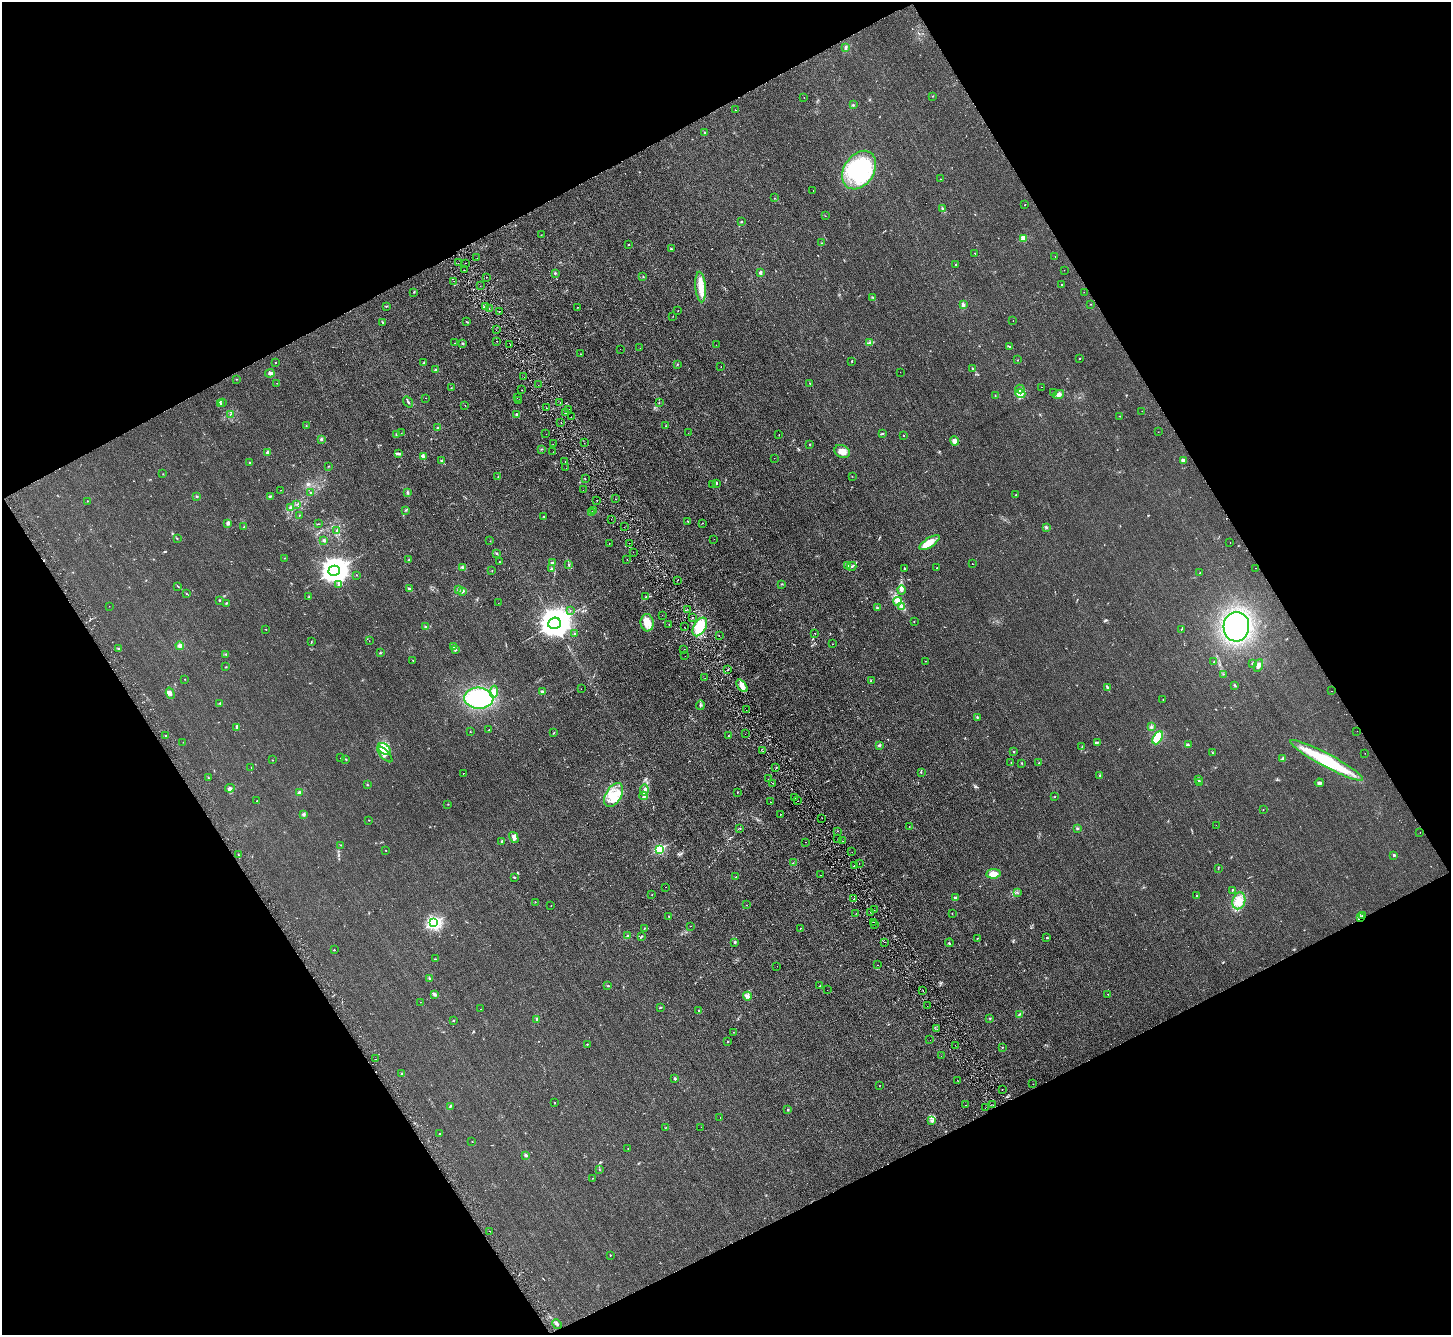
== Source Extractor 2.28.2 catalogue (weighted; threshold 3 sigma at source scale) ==
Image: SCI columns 51-5845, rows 327-5657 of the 5895 x 5848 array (HDU 1 of 3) = the unmasked area's bounding box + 8 px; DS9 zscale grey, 4 x 4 block average (1 PNG px = mean of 4 x 4 image px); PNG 1453 x 1337 px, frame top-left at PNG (2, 2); each listed source drawn as its Kron ellipse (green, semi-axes under 4 px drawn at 4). Shown black and unused: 47% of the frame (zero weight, under 2 of 3 exposures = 3% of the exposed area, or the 3 px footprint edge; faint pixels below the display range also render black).
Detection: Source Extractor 2.28.2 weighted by HDU 2 'WHT'. Background 0.0411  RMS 0.011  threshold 0.0502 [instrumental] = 3 sigma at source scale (4.5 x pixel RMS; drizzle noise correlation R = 1.50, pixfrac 1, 0.05/0.05 arcsec/px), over >= 5 px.
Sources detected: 498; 1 inside a brighter object's white glare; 29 cosmic-ray / hot-pixel residue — neither listed nor drawn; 8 coinciding with a brighter row at this scale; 28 inside a brighter listed object's ellipse — not listed separately; the other 432 listed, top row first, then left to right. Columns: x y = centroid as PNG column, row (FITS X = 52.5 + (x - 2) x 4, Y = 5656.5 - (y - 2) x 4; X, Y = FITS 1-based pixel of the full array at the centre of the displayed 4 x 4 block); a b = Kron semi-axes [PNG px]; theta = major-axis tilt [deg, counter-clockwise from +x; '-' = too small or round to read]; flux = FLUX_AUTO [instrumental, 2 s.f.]
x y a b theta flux
846 48 4 2 - 9.6
933 96 2 2 - 1.9
804 97 2 2 - 5
853 105 2 2 - 4.9
735 110 2 2 - 2.4
705 132 2 2 - 3
859 170 21 15 56 550
941 179 2 2 - 3.1
813 191 2 2 - 3.1
775 198 2 2 - 1.5
1025 205 2 2 - 1.8
943 209 3 2 - 9
825 216 2 2 - 1.7
741 222 2 2 - 15
541 235 2 2 - 3
1023 238 2 2 - 250
821 243 3 2 - 3.6
628 244 2 2 - 6.6
671 249 3 2 - 5
975 253 2 2 - 2.5
1055 257 2 2 - 3.7
477 258 2 2 - 0.89
458 263 2 2 - 1.7
465 263 2 2 - 3.8
956 265 2 2 - 3.6
464 270 2 2 - 2.7
1064 270 2 2 - 1.2
760 272 3 3 - 9.9
555 273 2 2 - 4.7
643 276 2 2 - 2.7
487 277 2 2 - 1.8
454 281 2 2 - 1.2
1062 285 2 2 - 11
480 286 2 2 - 2.1
701 287 15 5 -85 77
414 292 2 2 - 3.1
1084 292 2 2 - 9.8
873 298 4 2 - 5.9
1090 304 2 2 - 1.8
963 305 3 3 - 8.3
386 306 2 2 - 2.5
485 307 3 2 - 7.9
578 307 2 2 - 1.5
489 309 2 2 - 3.2
678 311 2 2 - 7.1
499 312 2 2 - 14
673 316 2 2 - 1.3
466 321 2 2 - 2.4
1013 321 2 2 - 4.9
382 322 2 2 - 3.8
496 330 2 2 - 7.3
497 341 2 2 - 1.3
454 343 2 2 - 2
462 343 2 2 - 5
869 343 3 2 - 6.2
510 345 2 2 - 3.8
716 345 2 2 - 1.3
1010 346 3 2 - 6.6
640 348 2 2 - 0.76
620 349 2 2 - 0.91
581 354 2 2 - 2.1
1080 358 2 2 - 6.1
1018 360 2 2 - 1.6
852 361 2 2 - 3.2
276 363 2 2 - 22
423 363 2 2 - 3.8
677 364 2 2 - 2.5
721 366 2 2 - 11
973 368 3 2 - 5
435 370 3 2 - 6.9
900 372 2 2 - 1.2
270 373 5 3 - 12
524 377 2 2 - 3.3
236 379 2 2 - 2.6
277 383 2 2 - 10
810 383 2 2 - 4.1
538 385 2 2 - 3.3
1041 387 2 2 - 8.8
451 388 2 2 - 2.2
1020 389 4 2 - 13
522 390 2 2 - 1.9
1054 393 2 2 - 1.7
1020 394 5 4 - 41
1058 394 5 3 - 16
995 395 2 2 - 2.2
425 398 2 2 - 4.5
517 398 2 2 - 2.7
518 401 2 2 - 6
222 402 2 2 - 1.5
408 402 6 2 -54 8.3
560 402 2 2 - 1
659 402 2 2 - 1.6
220 403 2 2 - 4
465 405 2 2 - 1.7
547 408 2 2 - 1.2
569 409 2 2 - 2.2
1142 411 2 2 - 0.95
565 413 2 2 - 2.5
230 414 2 2 - 3.5
516 415 2 2 - 76
1120 416 2 2 - 2.8
571 417 2 2 - 7.4
561 423 2 2 - 14
306 425 2 2 - 1.8
666 426 2 2 - 2.2
437 428 2 2 - 5.2
1158 432 2 2 - 0.95
401 433 2 2 - 1.2
688 433 2 2 - 1.3
396 434 2 2 - 3.8
546 434 2 2 - 4.6
779 434 2 2 - 3.4
882 434 3 2 - 5.4
903 435 2 2 - 3
321 439 3 2 - 6.8
955 441 4 4 - 35
584 443 2 2 - 1
553 444 2 2 - 7.3
810 444 2 2 - 4.3
541 449 2 2 - 2.3
842 451 8 6 -25 44
267 452 3 2 - 8.4
553 452 2 2 - 2.7
398 453 4 3 - 10
423 456 3 2 - 16
774 458 2 2 - 1
1183 460 3 3 - 13
441 461 4 2 - 6.4
565 462 2 2 - 2.5
250 463 2 2 - 3.1
328 466 2 2 - 1.8
566 468 2 2 - 1.2
163 474 2 2 - 2.1
852 476 2 2 - 1.6
498 477 2 2 - 2
585 479 2 2 - 9.9
716 483 3 2 - 6.8
712 484 2 2 - 1.9
281 490 2 2 - 0.76
583 490 2 2 - 2.4
407 492 4 2 - 7.8
310 493 2 2 - 1.8
1016 495 2 2 - 2.9
197 496 2 2 - 4.8
270 496 3 2 - 6.8
616 499 2 2 - 8.3
597 500 2 2 - 1.5
87 501 2 2 - 2.1
297 504 2 2 - 3.6
290 507 3 2 - 6.8
406 510 2 2 - 4.5
593 510 2 2 - 1.6
592 512 3 2 - 7.7
299 515 2 2 - 2.1
544 517 2 2 - 3.5
611 519 2 2 - 2.6
688 521 2 2 - 1.9
228 523 3 3 - 11
702 523 2 2 - 2.8
318 524 3 2 - 2.6
244 527 2 2 - 1.9
624 527 2 2 - 3
1046 527 3 2 - 8.2
337 530 3 2 - 7.1
177 538 2 2 - 2.7
714 539 2 2 - 2.6
324 540 3 2 - 6.3
490 541 2 2 - 1.8
1230 542 2 2 - 2
609 543 2 2 - 1.4
629 543 2 2 - 3.3
929 543 11 4 33 83
633 552 2 2 - 1.3
496 553 3 2 - 5.4
285 558 2 2 - 2.3
627 559 2 2 - 1.6
409 560 2 2 - 2.1
499 562 2 2 - 4.5
552 563 3 3 - 7.2
568 564 2 2 - 2.9
972 564 2 2 - 4.1
847 566 2 2 - 10
852 566 5 2 - 13
463 568 4 3 - 15
904 568 2 2 - 5.8
937 568 2 2 - 4.3
1255 568 2 2 - 22
551 569 3 2 - 7.4
334 571 6 5 - 9500
492 571 2 2 - 1.6
1200 573 2 2 - 5.2
357 575 2 2 - 1.8
677 580 2 2 - 1.8
782 584 2 2 - 3.3
338 585 2 2 - 4.6
178 586 2 2 - 3.3
409 589 4 2 - 10
459 589 2 2 - 5.8
901 590 4 3 - 13
463 591 3 3 - 7.7
187 594 4 2 - 5.1
646 596 2 2 - 4.6
309 597 2 2 - 4.4
219 600 2 2 - 12
898 601 4 4 - 21
226 603 2 2 - 4.3
498 603 2 2 - 1.3
109 606 2 2 - 1.7
877 607 2 2 - 3.7
902 607 2 2 - 4.2
687 609 2 2 - 1.6
570 611 2 2 - 2.2
662 615 2 2 - 1.1
692 617 2 2 - 11
914 622 2 2 - 1.8
554 623 6 5 - 14000
647 623 8 6 -85 74
669 624 2 2 - 3.8
425 627 2 2 - 4.7
684 627 2 2 - 5.8
700 627 10 6 60 220
1236 627 15 13 85 690
266 629 2 2 - 9.7
1181 629 3 2 - 3.6
815 633 2 2 - 2
574 634 2 2 - 4
719 636 2 2 - 3.3
369 641 2 2 - 1
311 642 3 2 - 3.3
832 644 2 2 - 2.8
180 646 4 3 - 14
454 646 2 2 - 4.2
119 649 3 2 - 5.9
455 650 3 2 - 5
684 650 2 2 - 1.6
380 653 2 2 - 5.6
226 654 2 2 - 3.3
685 656 2 2 - 6.2
413 660 2 2 - 1.7
926 661 2 2 - 2.1
1214 661 2 2 - 2.4
1252 663 2 2 - 3.1
1258 665 6 2 67 21
226 667 2 2 - 2.7
728 670 2 2 - 8.2
1224 674 2 2 - 1.5
705 678 2 2 - 1.4
185 679 2 2 - 3.3
871 680 2 2 - 2.4
1235 685 3 2 - 4.4
742 686 7 3 -51 32
1107 688 4 2 - 14
581 689 2 2 - 10
1331 691 2 2 - 2.9
494 692 6 3 80 43
542 692 3 2 - 7
170 693 6 4 -73 19
479 698 15 10 -3 540
1163 699 2 2 - 2
220 703 2 2 - 4
700 705 5 2 - 9
746 710 2 2 - 1
977 717 3 2 - 5.6
237 727 3 2 - 7.5
1151 727 3 2 - 6.7
489 730 2 2 - 2.9
1357 731 2 2 - 1.3
470 732 2 2 - 3.1
554 733 2 2 - 3.5
745 734 2 2 - 3.9
165 735 2 2 - 9
728 736 2 2 - 1.6
1158 738 7 4 62 150
183 742 2 2 - 1.8
1098 742 4 2 - 7.6
879 745 3 2 - 6.9
1188 745 2 2 - 3.3
1082 747 4 2 - 6.3
384 749 7 5 -39 46
763 751 2 2 - 2.1
1014 752 2 2 - 2.2
1213 753 2 2 - 2.4
1365 753 2 2 - 1.1
385 754 10 4 -47 22
340 758 2 2 - 1.2
346 759 2 2 - 2.4
1283 759 3 3 - 12
272 760 2 2 - 2.3
1327 760 41 6 -28 410
1011 762 2 2 - 1.4
1022 763 2 2 - 3.4
1039 763 2 2 - 1.9
251 767 2 2 - 2.2
776 767 2 2 - 2.6
921 772 2 2 - 3.5
463 773 2 2 - 4.1
1100 775 2 2 - 4.7
208 778 3 2 - 3
769 779 2 2 - 1.3
1199 779 3 2 - 7
1199 782 3 2 - 6.2
773 783 2 2 - 3.8
1319 783 4 3 - 16
367 785 2 2 - 4.2
230 788 5 3 - 15
644 790 5 2 - 11
299 792 3 2 - 8.5
737 792 2 2 - 5.9
614 795 13 7 60 96
643 796 4 2 - 8.5
1055 796 2 2 - 2.5
794 797 2 2 - 19
257 801 2 2 - 2
798 801 2 2 - 3.2
770 802 2 2 - 2
448 804 2 2 - 2.3
1263 810 2 2 - 1.3
303 814 3 3 - 8.7
780 815 2 2 - 3.2
822 818 2 2 - 5.3
369 820 2 2 - 4.1
1216 825 2 2 - 3.3
909 826 2 2 - 1.5
1077 828 3 2 - 5.3
740 829 2 2 - 1.4
837 831 2 2 - 2.4
1420 832 2 2 - 18
514 837 6 4 -61 22
838 839 2 2 - 2.4
502 841 3 2 - 8.2
843 841 2 2 - 1.6
805 842 2 2 - 1.4
340 845 2 2 - 2.2
659 849 2 2 - 670
386 851 2 2 - 2.1
852 852 2 2 - 1.8
238 854 2 2 - 3
1394 855 2 2 - 31
793 863 2 2 - 1.7
859 864 2 2 - 3.7
854 865 2 2 - 19
1218 868 2 2 - 2.7
993 874 7 4 7 64
821 875 2 2 - 1.7
514 877 2 2 - 4.3
736 877 2 2 - 1.9
665 887 2 2 - 1.8
1232 890 2 2 - 3.3
1017 892 2 2 - 2
652 894 2 2 - 7.3
1197 896 2 2 - 4.7
955 898 3 2 - 5.2
854 899 2 2 - 7.9
1239 901 8 6 72 55
535 902 2 2 - 2.3
551 905 2 2 - 2.1
747 905 2 2 - 2.2
874 910 2 2 - 14
871 912 2 2 - 1.8
856 913 2 2 - 1.7
952 913 2 2 - 2
1362 915 2 2 - 5.2
669 916 2 2 - 2.6
1360 917 3 2 - 9.2
873 922 2 2 - 0.96
434 923 2 2 - 960
874 925 2 2 - 2
690 926 2 2 - 7
644 928 2 2 - 2.9
800 928 2 2 - 6.7
627 936 2 2 - 3.7
641 937 4 2 - 4.7
977 938 3 2 - 2.9
1047 938 2 2 - 8.1
735 942 3 2 - 6.8
884 942 2 2 - 4.8
949 943 4 2 - 6.1
334 950 2 2 - 9
435 959 4 2 - 4.2
877 965 2 2 - 2.7
777 966 2 2 - 1.4
429 978 2 2 - 5.4
608 986 2 2 - 3.9
820 986 2 2 - 2.1
827 990 2 2 - 3.1
923 990 2 2 - 1.7
434 994 4 2 - 12
1108 994 2 2 - 3.6
747 996 4 3 - 14
420 1002 2 2 - 1
927 1006 2 2 - 1.3
660 1007 3 2 - 4.8
480 1009 2 2 - 1.6
699 1011 3 2 - 3.1
1020 1014 3 2 - 6.4
990 1018 2 2 - 3.5
537 1019 2 2 - 5.4
453 1021 2 2 - 5.9
937 1029 2 2 - 2.8
733 1032 2 2 - 1.2
930 1040 2 2 - 1.1
727 1042 3 2 - 2.8
587 1044 2 2 - 2.7
955 1045 2 2 - 1.9
1002 1048 2 2 - 2.5
941 1056 2 2 - 0.77
376 1059 2 2 - 5.4
402 1074 2 2 - 6
675 1079 3 2 - 8.1
957 1080 2 2 - 1.8
1033 1084 2 2 - 1.1
879 1086 2 2 - 1.5
1002 1089 2 2 - 3.9
555 1103 2 2 - 2
966 1105 2 2 - 2.2
993 1105 2 2 - 2
450 1106 2 2 - 3.3
985 1108 2 2 - 1.2
788 1109 2 2 - 4
720 1117 2 2 - 1.9
932 1121 2 2 - 2.7
701 1127 2 2 - 0.72
665 1128 2 2 - 2.4
440 1133 2 2 - 2.9
472 1141 2 2 - 1.7
628 1148 2 2 - 5.5
526 1155 2 2 - 42
599 1169 2 2 - 1.4
593 1178 2 2 - 1.8
490 1231 2 2 - 3.3
610 1255 2 2 - 6.4
557 1324 5 2 - 9.8
Overlapping masked pixels (flux is a lower limit): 1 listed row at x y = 1360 917
Diffuse or blended objects may show on this block-average render without a row.